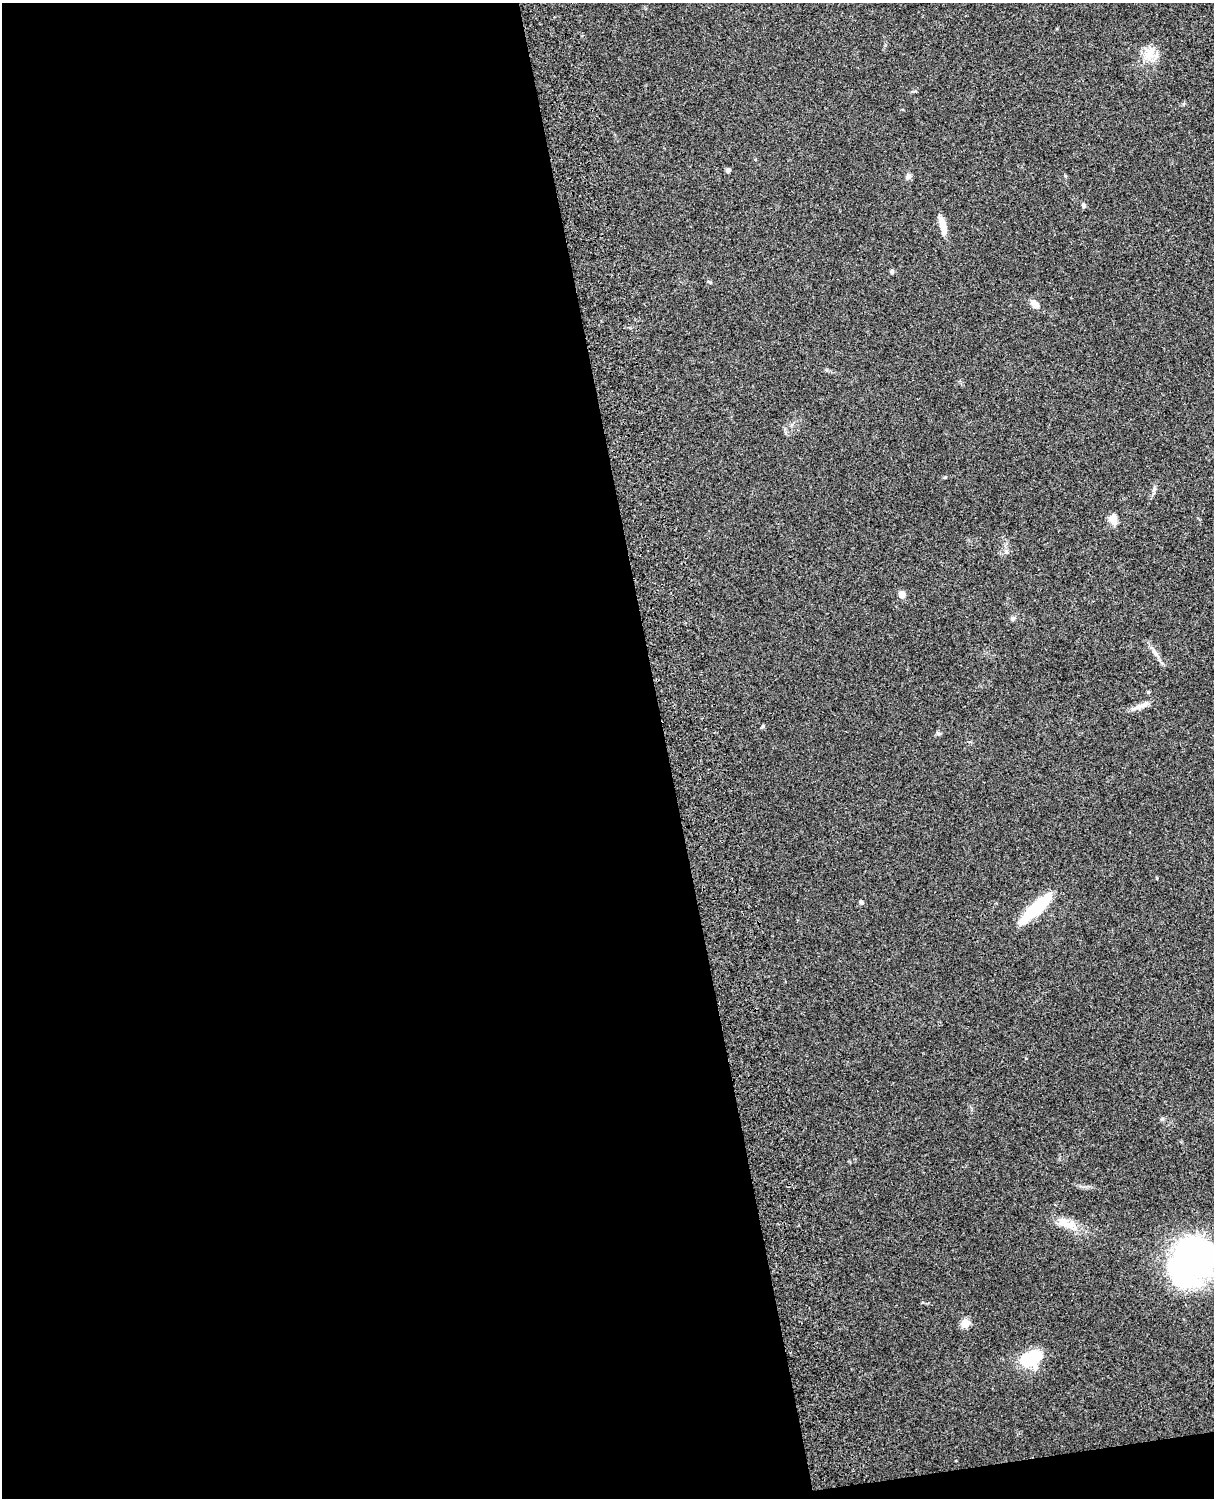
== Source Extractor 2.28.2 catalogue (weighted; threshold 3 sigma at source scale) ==
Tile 9 of 4 x 3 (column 1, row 3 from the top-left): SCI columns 119-1330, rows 164-1659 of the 5088 x 4927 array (HDU 1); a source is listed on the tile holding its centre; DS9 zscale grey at full resolution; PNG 1216 x 1500 px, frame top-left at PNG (2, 3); no overlay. Shown black and unused: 56% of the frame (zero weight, under 3 of 4 exposures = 6% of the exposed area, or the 3 px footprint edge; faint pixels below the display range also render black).
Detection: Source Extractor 2.28.2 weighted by HDU 2 'WHT'; one run over the whole footprint, this tile lists its part. Background 0.211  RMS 0.0082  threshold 0.037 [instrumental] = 3 sigma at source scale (4.5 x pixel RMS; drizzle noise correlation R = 1.50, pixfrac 1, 0.05/0.05 arcsec/px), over >= 5 px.
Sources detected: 21; all 21 listed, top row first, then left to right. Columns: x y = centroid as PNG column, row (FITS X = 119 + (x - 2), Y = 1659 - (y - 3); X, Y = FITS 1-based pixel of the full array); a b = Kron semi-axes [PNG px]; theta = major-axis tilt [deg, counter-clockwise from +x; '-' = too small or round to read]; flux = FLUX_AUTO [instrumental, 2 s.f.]
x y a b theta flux
1149 54 21 11 75 11
728 170 6 6 - 1.6
908 176 8 6 27 2.2
1083 205 6 5 - 1.6
943 226 20 7 -75 10
891 272 5 5 - 1.5
708 281 7 3 -19 0.86
1035 304 11 7 -42 5.8
1113 519 11 8 -77 7.4
902 594 7 6 - 5.1
1013 618 7 5 73 1.6
1155 653 12 5 -56 3.5
1148 692 5 4 - 0.87
1140 706 14 6 14 5
938 733 6 5 - 1.4
861 902 5 4 - 2
1035 909 38 10 42 46
1063 1221 16 11 -24 9.6
1194 1261 46 35 44 290
965 1323 5 5 - 26
1031 1358 21 15 18 38
Isophote crosses this tile's border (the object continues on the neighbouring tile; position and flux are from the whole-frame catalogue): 1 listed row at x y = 1194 1261
Unlisted compact peaks at least as high as the median listed source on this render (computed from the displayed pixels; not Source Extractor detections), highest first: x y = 1154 489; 945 477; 1065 176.